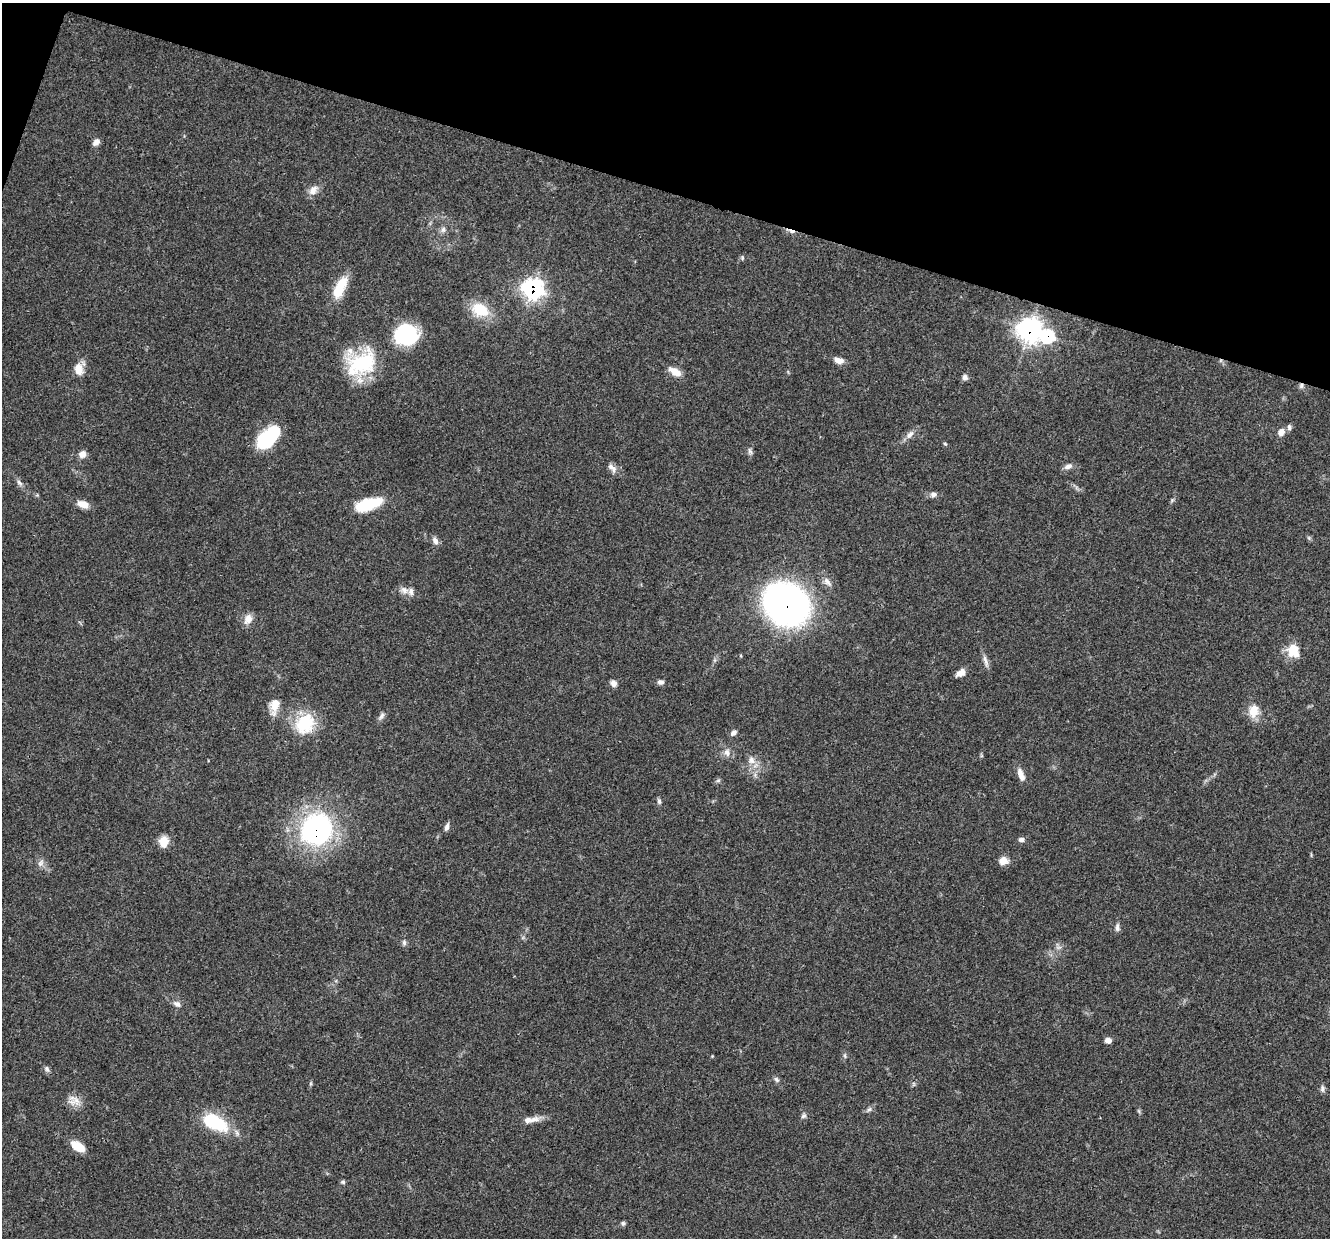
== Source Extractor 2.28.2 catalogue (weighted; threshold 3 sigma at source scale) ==
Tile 2 of 4 x 4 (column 2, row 1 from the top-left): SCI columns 1336-2663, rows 3968-5203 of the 5321 x 5335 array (HDU 1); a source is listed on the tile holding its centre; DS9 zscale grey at full resolution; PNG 1332 x 1240 px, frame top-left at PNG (2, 3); no overlay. Shown black and unused: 16% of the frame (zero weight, under 3 of 4 exposures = <1% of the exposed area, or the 3 px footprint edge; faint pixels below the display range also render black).
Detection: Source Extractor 2.28.2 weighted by HDU 2 'WHT'; one run over the whole footprint, this tile lists its part. Background 0.0537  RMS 0.0049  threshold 0.0218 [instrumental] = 3 sigma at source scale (4.5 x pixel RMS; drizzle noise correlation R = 1.50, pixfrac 1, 0.05/0.05 arcsec/px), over >= 5 px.
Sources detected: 78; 2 inside a brighter object's white glare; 1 cosmic-ray / hot-pixel residue — not listed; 3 inside a brighter listed object's ellipse — not listed separately; the other 72 listed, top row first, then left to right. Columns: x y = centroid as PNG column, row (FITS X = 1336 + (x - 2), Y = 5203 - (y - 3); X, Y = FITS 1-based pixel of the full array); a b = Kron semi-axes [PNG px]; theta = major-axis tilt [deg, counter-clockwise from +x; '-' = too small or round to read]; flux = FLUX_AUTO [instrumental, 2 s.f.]
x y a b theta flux
96 142 9 7 49 2.2
313 190 15 9 59 3.6
443 229 8 6 69 1.4
742 258 6 3 72 0.59
340 287 28 11 64 13
533 289 10 9 - 150
480 310 21 14 -28 15
1029 329 10 10 - 250
405 335 24 20 -62 30
1048 336 10 9 - 28
839 360 12 7 -19 3.6
362 363 39 26 33 35
78 369 14 10 -81 5.5
675 372 16 8 -28 5.2
965 377 7 7 - 1.7
1301 385 8 5 87 1.3
1289 427 8 6 -88 1.4
1281 432 10 8 58 2.9
910 434 14 7 48 2.9
268 437 26 13 44 31
945 444 5 3 - 0.53
750 451 10 5 -71 1.3
82 454 9 7 44 2.8
1068 466 12 7 26 2.2
613 469 10 7 78 2
19 483 10 6 -46 1.5
933 494 8 7 - 1.8
83 504 14 8 -19 4.6
370 504 26 14 13 15
435 541 10 7 -67 2.3
827 582 13 8 -63 2.7
404 590 11 9 -46 3
786 604 31 26 -34 240
248 619 14 10 63 4
1292 650 19 15 72 7.7
985 661 19 5 -74 2.4
961 673 11 7 36 3.4
660 682 8 6 -4 1.5
613 683 9 7 -59 2
275 704 17 12 80 6.1
1253 711 16 11 81 7.3
381 716 11 6 58 1.6
305 724 30 24 53 20
733 733 8 6 35 1.5
727 752 12 8 -75 2.8
751 760 11 8 -72 3.2
1021 775 19 7 -69 3.5
718 780 7 4 1 0.8
659 801 8 5 -83 1.1
447 827 9 5 73 1.8
316 829 27 25 39 110
1021 840 7 5 8 1.7
163 841 13 10 86 5.6
1003 861 10 8 0 4.1
41 863 11 6 53 1.9
1117 927 10 6 86 1.7
404 943 7 5 -89 1.2
177 1004 11 7 -34 2.1
1108 1040 7 6 - 2.3
845 1056 6 4 -71 0.72
47 1069 9 6 -61 1.2
776 1080 8 5 -51 1.2
913 1084 6 4 72 0.7
1322 1089 10 5 89 1.3
75 1101 18 11 27 4.8
869 1109 7 5 43 1.1
803 1116 8 6 43 1.2
530 1120 24 7 7 4.5
214 1122 25 13 -26 30
78 1146 14 8 -31 9
343 1182 6 5 - 0.83
623 1223 6 5 - 0.91
Overlapping masked pixels (flux is a lower limit): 6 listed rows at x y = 533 289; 1029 329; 1048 336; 1301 385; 786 604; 316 829